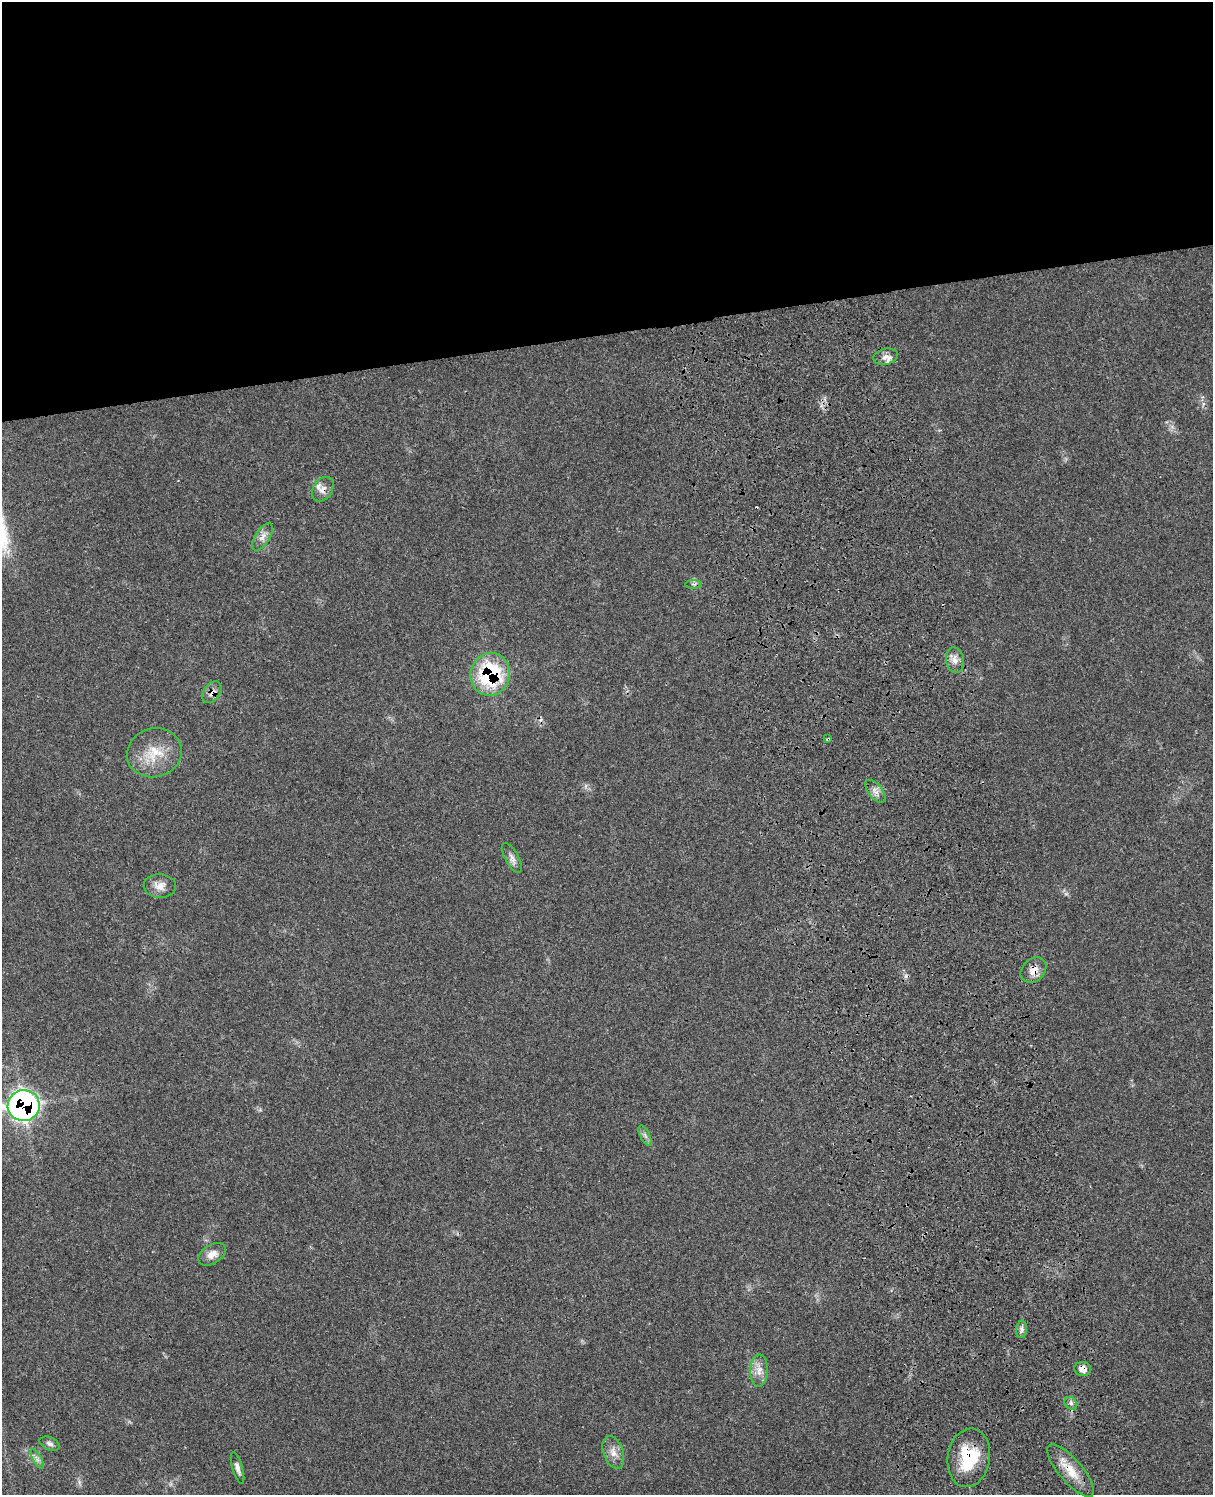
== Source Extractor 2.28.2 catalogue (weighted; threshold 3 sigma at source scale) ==
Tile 2 of 4 x 3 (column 2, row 1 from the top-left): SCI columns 1333-2543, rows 3265-4757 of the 5090 x 4923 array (HDU 1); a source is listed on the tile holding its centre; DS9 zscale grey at full resolution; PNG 1215 x 1497 px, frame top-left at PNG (2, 2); each listed source drawn as its Kron ellipse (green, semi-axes under 4 px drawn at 4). Shown black and unused: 22% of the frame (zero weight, under 3 of 4 exposures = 6% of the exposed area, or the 3 px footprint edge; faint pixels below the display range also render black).
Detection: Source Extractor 2.28.2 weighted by HDU 2 'WHT'; one run over the whole footprint, this tile lists its part. Background 0.108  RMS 0.0065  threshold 0.0293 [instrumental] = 3 sigma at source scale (4.5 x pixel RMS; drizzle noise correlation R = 1.50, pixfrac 1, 0.05/0.05 arcsec/px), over >= 5 px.
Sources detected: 28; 1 cosmic-ray / hot-pixel residue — neither listed nor drawn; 1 inside a brighter listed object's ellipse — not listed separately; the other 26 listed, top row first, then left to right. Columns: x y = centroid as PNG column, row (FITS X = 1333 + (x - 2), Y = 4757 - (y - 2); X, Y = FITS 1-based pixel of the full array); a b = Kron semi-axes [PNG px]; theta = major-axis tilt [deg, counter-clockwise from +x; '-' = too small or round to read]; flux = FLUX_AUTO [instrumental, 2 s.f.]
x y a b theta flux
886 357 12 8 13 4
323 489 13 9 56 4.6
262 537 15 7 59 4.2
694 584 8 4 0 1.4
955 660 13 9 -82 4.5
490 674 21 19 73 62
212 692 12 8 54 4.3
828 739 4 3 - 0.72
154 753 28 24 16 20
875 791 13 7 -50 3.5
512 858 17 7 -61 3.5
160 886 16 12 -3 6.3
1033 970 14 11 44 6.3
24 1106 16 15 - 220
645 1136 11 4 -63 2.1
212 1254 15 9 33 5.4
1022 1329 9 5 85 2
1083 1369 8 7 - 4.1
759 1370 16 9 88 5.9
1071 1403 7 5 -47 1.7
50 1444 10 6 -21 2.4
613 1452 17 10 -71 6
969 1458 29 21 81 30
37 1459 11 4 -61 2.2
238 1468 16 5 -74 2.9
1071 1471 33 11 -49 13
Overlapping masked pixels (flux is a lower limit): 9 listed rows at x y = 323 489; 490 674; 212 692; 828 739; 1033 970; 24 1106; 1083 1369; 969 1458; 1071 1471
Isophote crosses this tile's border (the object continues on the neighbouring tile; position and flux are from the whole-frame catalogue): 1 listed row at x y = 24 1106